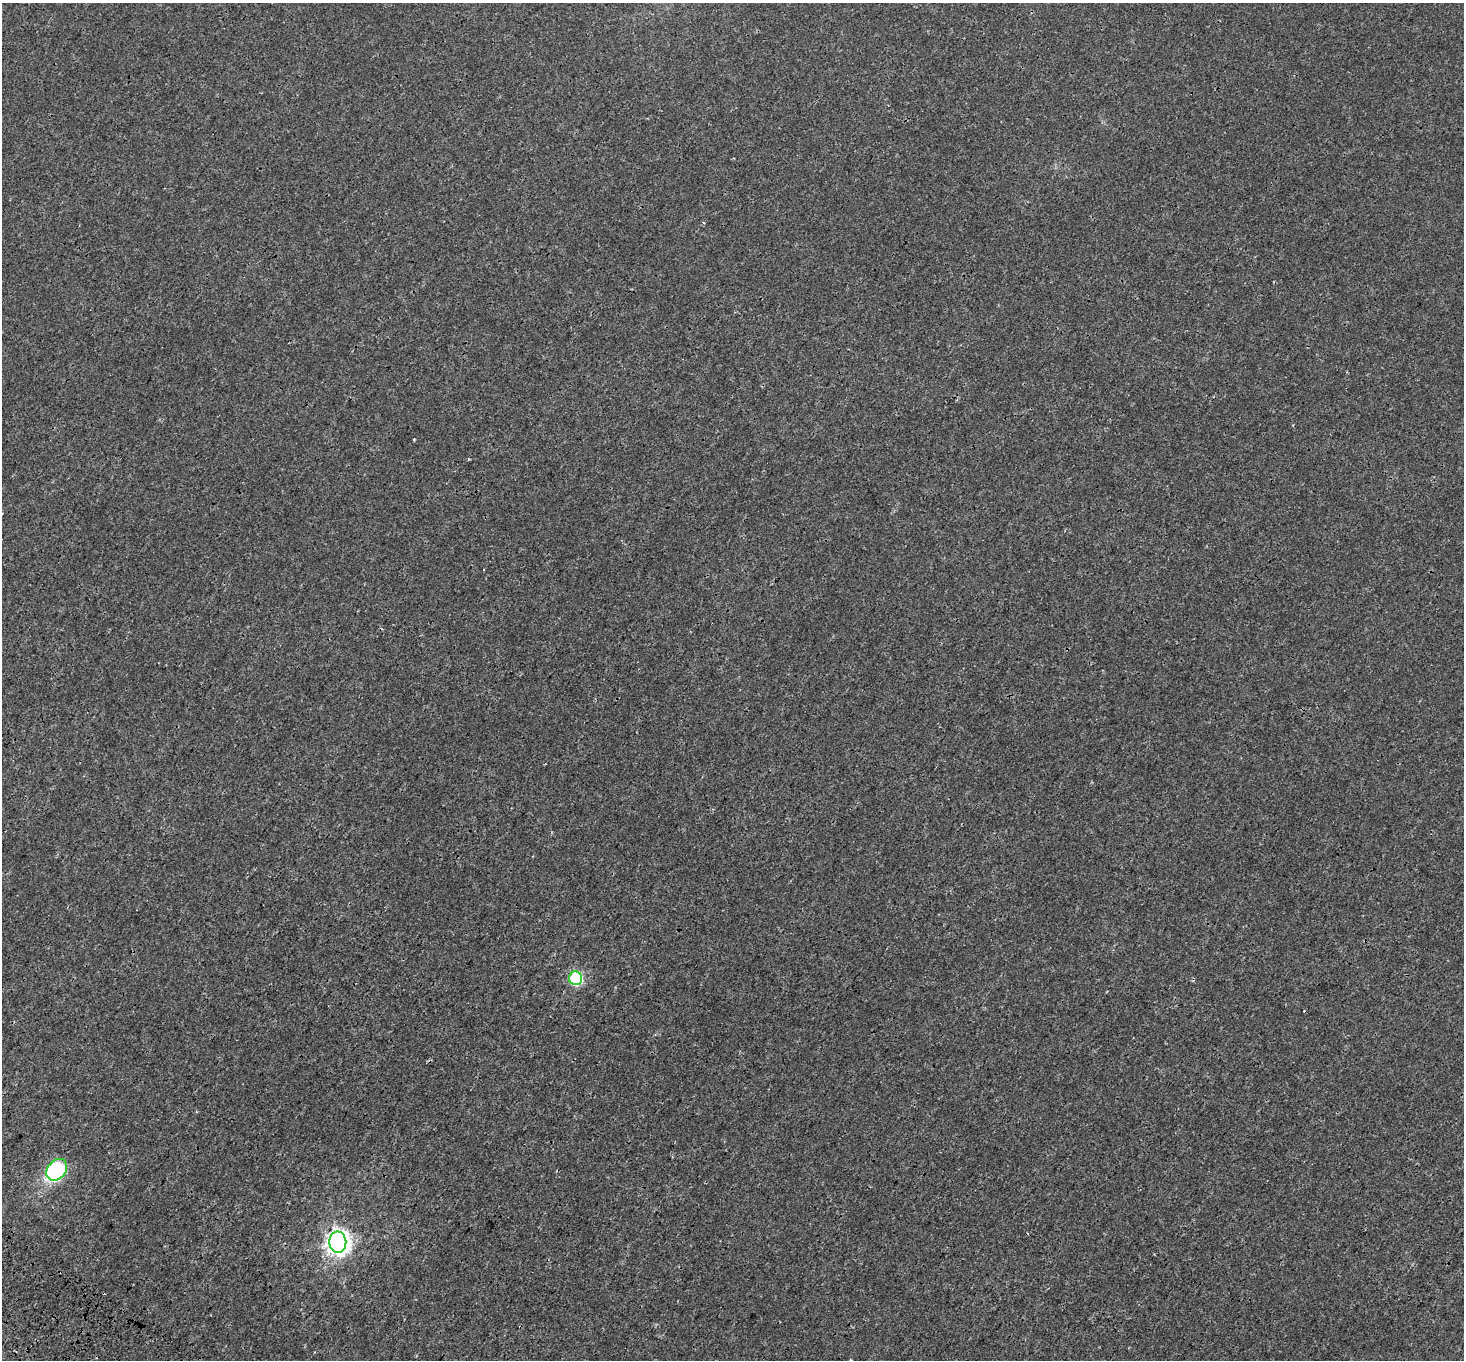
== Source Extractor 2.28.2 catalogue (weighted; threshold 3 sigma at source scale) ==
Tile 7 of 4 x 4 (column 3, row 2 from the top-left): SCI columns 3052-4513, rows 3054-4411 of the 6112 x 6170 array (HDU 1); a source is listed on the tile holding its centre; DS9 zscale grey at full resolution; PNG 1466 x 1362 px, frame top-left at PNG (2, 3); each listed source drawn as its Kron ellipse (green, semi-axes under 4 px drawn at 4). Shown black and unused: <1% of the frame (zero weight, under 3 of 4 exposures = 9% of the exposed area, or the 3 px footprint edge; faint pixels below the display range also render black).
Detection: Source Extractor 2.28.2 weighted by HDU 2 'WHT'; one run over the whole footprint, this tile lists its part. Background 6.76e-04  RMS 0.0014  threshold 0.0063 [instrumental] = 3 sigma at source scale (4.5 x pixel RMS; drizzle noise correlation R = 1.50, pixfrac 1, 0.0396/0.0396 arcsec/px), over >= 5 px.
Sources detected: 4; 1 cosmic-ray / hot-pixel residue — neither listed nor drawn; the other 3 listed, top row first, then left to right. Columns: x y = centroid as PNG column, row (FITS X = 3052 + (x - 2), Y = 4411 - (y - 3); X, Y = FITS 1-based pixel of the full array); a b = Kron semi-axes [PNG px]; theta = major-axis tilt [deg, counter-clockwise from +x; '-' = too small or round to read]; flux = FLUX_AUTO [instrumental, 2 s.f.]
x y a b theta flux
576 978 7 6 - 17
57 1170 12 9 50 19
338 1242 11 8 -88 120